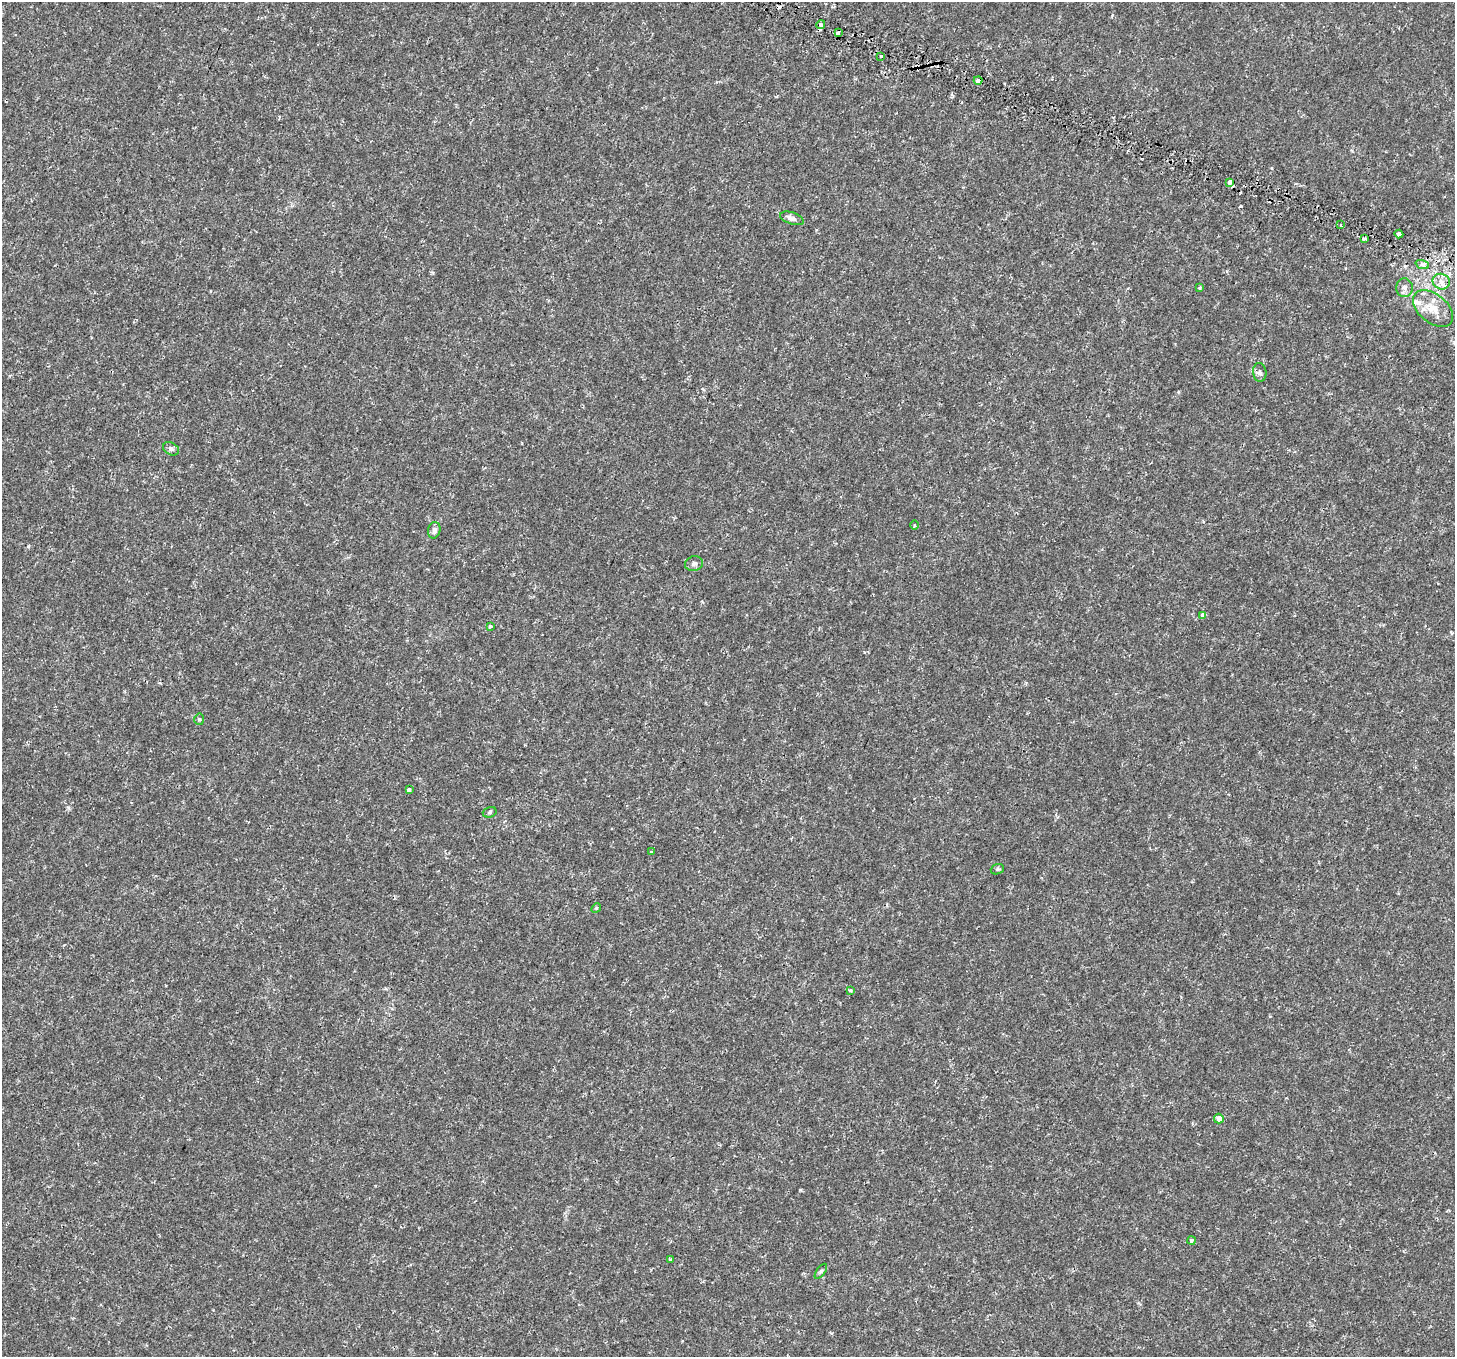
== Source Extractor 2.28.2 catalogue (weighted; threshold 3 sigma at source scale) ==
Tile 10 of 4 x 4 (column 2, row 3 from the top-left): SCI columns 1638-3090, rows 1822-3176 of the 6180 x 6285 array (HDU 1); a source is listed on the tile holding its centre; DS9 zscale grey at full resolution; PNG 1457 x 1359 px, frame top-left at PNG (2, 2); each listed source drawn as its Kron ellipse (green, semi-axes under 4 px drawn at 4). Shown black and unused: <1% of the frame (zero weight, under 2 of 4 exposures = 6% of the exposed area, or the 3 px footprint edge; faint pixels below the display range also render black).
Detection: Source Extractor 2.28.2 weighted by HDU 2 'WHT'; one run over the whole footprint, this tile lists its part. Background 2.35e-04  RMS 0.0011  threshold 0.00486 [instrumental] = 3 sigma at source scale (4.5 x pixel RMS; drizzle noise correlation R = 1.50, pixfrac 1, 0.0396/0.0396 arcsec/px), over >= 5 px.
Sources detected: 38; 5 cosmic-ray / hot-pixel residue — neither listed nor drawn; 1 inside a brighter listed object's ellipse — not listed separately; the other 32 listed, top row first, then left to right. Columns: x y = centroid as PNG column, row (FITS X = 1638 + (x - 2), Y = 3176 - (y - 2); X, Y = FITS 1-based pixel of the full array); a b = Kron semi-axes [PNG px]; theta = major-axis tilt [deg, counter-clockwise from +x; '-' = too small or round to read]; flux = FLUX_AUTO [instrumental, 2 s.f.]
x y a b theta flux
821 25 4 3 - 0.29
838 33 4 4 - 0.14
880 56 3 3 - 0.68
978 81 4 3 - 2.1
1230 182 4 3 - 0.77
792 218 12 6 -18 0.32
1340 225 3 3 - 0.25
1399 234 4 3 - 1.1
1364 238 4 3 - 0.26
1422 264 7 4 -19 0.19
1441 282 9 7 -22 0.55
1200 288 3 2 - 0.16
1404 288 9 8 - 0.42
1433 308 23 14 -40 1.6
1260 372 9 6 -83 0.27
171 449 8 6 -28 0.24
914 525 5 3 - 0.087
434 530 8 6 77 0.32
694 564 9 7 16 0.27
1203 616 4 3 - 0.84
490 626 4 3 - 0.12
199 719 5 5 - 0.14
409 790 4 3 - 0.3
490 812 7 5 18 0.15
652 852 4 3 - 0.13
997 869 7 5 20 0.13
596 908 5 4 - 0.1
850 991 3 3 - 0.26
1219 1119 5 5 - 0.58
1192 1241 4 4 - 0.21
670 1260 4 3 - 0.19
821 1271 8 4 54 0.15
Overlapping masked pixels (flux is a lower limit): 1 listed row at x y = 978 81
Unlisted compact peaks at least as high as the median listed source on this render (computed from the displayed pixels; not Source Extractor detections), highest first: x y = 800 1190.